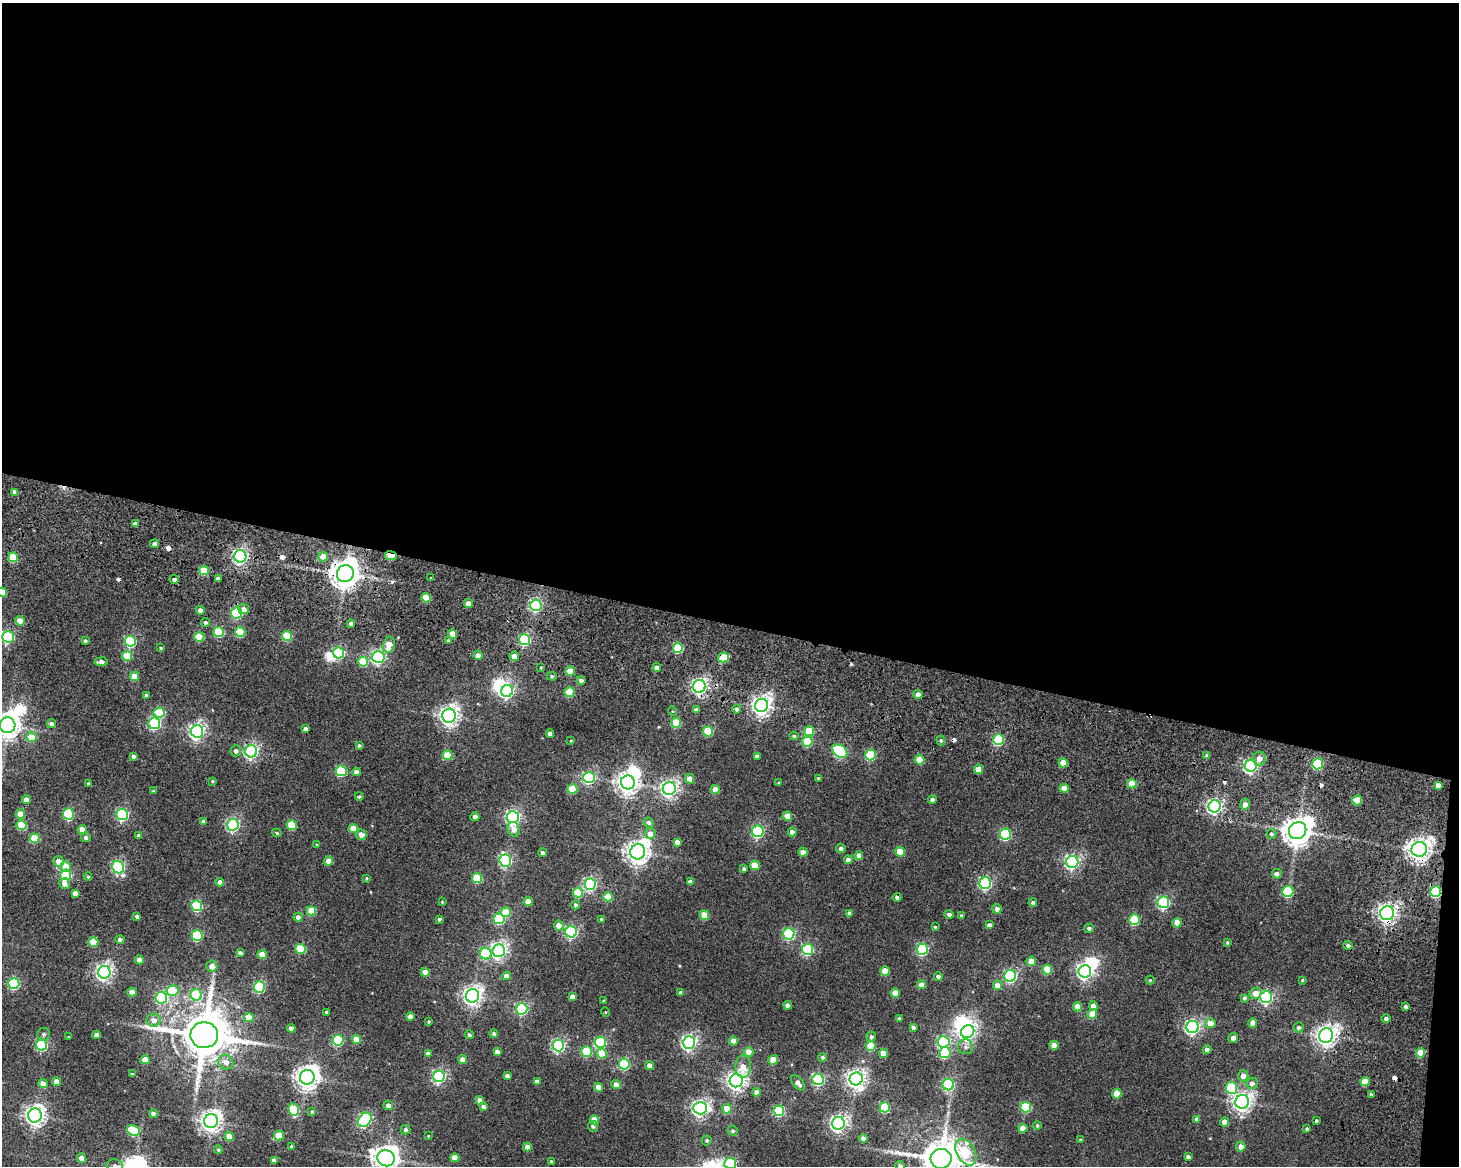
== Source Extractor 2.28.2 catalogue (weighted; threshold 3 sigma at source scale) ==
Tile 3 of 3 x 4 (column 3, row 1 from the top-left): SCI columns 3319-4775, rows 3774-4937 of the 5178 x 5131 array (HDU 1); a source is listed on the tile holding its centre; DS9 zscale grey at full resolution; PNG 1461 x 1168 px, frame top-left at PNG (2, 3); each listed source drawn as its Kron ellipse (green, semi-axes under 4 px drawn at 4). Shown black and unused: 54% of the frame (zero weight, under 3 of 4 exposures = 15% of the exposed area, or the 3 px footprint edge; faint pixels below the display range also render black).
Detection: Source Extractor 2.28.2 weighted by HDU 2 'WHT'; one run over the whole footprint, this tile lists its part. Background 0.0143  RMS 0.0071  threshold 0.032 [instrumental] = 3 sigma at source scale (4.5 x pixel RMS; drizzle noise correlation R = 1.50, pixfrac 1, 0.05/0.05 arcsec/px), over >= 5 px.
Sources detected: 384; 7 inside a brighter object's white glare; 10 cosmic-ray / hot-pixel residue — neither listed nor drawn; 1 inside a brighter listed object's ellipse — not listed separately; the other 366 listed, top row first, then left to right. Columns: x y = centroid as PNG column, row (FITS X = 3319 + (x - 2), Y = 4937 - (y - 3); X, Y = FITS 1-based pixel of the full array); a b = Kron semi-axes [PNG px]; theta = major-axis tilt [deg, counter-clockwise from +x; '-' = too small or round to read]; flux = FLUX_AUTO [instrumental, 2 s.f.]
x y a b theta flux
15 492 4 4 - 3.2
135 524 4 4 - 4.1
155 544 4 4 - 2.7
240 556 6 6 - 180
391 556 6 3 -8 19
13 557 5 4 - 25
323 557 5 4 - 10
204 570 5 4 - 22
345 574 8 8 - 970
431 578 3 3 - 0.85
174 579 5 4 - 1.7
218 579 4 4 - 2.6
2 592 5 4 - 9.4
426 598 5 4 - 17
469 603 4 4 - 6
536 605 6 5 - 85
244 609 5 5 - 3.5
200 610 4 4 - 3
237 613 5 5 - 58
20 621 4 4 - 9
205 622 4 4 - 1.2
351 624 4 4 - 2.8
219 632 5 5 - 33
240 632 5 5 - 23
453 634 4 4 - 12
287 636 5 5 - 24
8 637 5 5 - 71
199 637 5 4 - 21
525 640 5 5 - 73
85 641 3 3 - 0.87
130 641 5 5 - 58
448 641 4 4 - 1.3
389 645 8 6 78 8.1
161 648 4 3 - 0.71
678 648 5 5 - 34
339 653 5 5 - 64
478 655 4 4 - 3.6
127 656 5 5 - 22
514 656 5 4 - 5.4
378 657 6 6 - 130
723 657 5 5 - 20
101 662 6 4 8 3.1
363 662 5 5 - 24
541 667 4 3 - 0.67
657 668 4 4 - 4
570 671 5 4 - 14
134 676 5 4 - 11
552 676 5 4 - 0.97
581 680 4 4 - 2.5
699 686 6 6 - 200
507 691 6 6 - 120
570 692 5 5 - 22
147 695 4 4 - 2.1
918 695 4 4 - 4.4
762 705 7 6 - 350
737 709 4 4 - 1.9
696 710 4 4 - 2.8
672 711 5 3 - 0.6
159 713 5 5 - 32
449 716 7 6 - 330
154 723 6 5 - 84
676 723 5 5 - 24
51 724 4 4 - 1.7
8 725 8 7 - 620
306 729 4 4 - 3.3
197 731 6 6 - 200
708 731 5 5 - 29
809 731 5 5 - 23
550 733 4 4 - 2.7
794 736 4 4 - 0.93
32 737 5 5 - 15
941 740 5 4 - 0.94
998 740 5 5 - 57
571 741 4 2 - 0.45
807 742 5 5 - 25
359 745 3 3 - 1.1
236 751 5 5 - 1.8
251 751 6 6 - 150
840 751 8 6 -38 80
447 755 5 5 - 19
870 755 5 5 - 44
134 756 4 4 - 2.1
757 756 4 4 - 2.6
1207 756 4 3 - 1.4
1259 758 7 7 - 4.3
919 759 5 5 - 13
1063 763 4 4 - 12
1318 764 5 5 - 51
1251 766 6 6 - 150
978 769 5 4 - 12
341 771 5 5 - 44
356 772 4 4 - 3.5
589 778 6 5 - 88
818 778 3 2 - 0.71
690 779 5 4 - 6.4
213 781 4 3 - 0.78
628 782 7 7 - 450
779 783 3 2 - 0.65
89 784 3 3 - 1.2
1132 784 5 4 - 16
1438 785 4 4 - 3
669 788 6 6 - 220
1064 788 5 4 - 7.4
572 789 5 5 - 20
715 789 4 4 - 8.3
154 791 3 3 - 1.1
359 797 4 4 - 0.75
26 800 4 4 - 4.6
932 800 4 4 - 2.5
1357 800 5 5 - 19
1245 804 5 5 - 4
1215 806 6 6 - 190
20 814 5 4 - 9.2
68 814 6 5 - 45
122 814 6 5 - 91
787 816 4 4 - 11
475 817 4 4 - 3.1
513 817 6 6 - 160
204 822 4 4 - 2.9
649 823 5 5 - 2
22 825 5 5 - 25
233 825 6 6 - 110
292 825 5 5 - 26
353 828 5 4 - 11
82 829 4 4 - 9
514 829 7 6 - 4.9
758 831 6 6 - 91
1298 831 9 8 - 920
792 832 4 4 - 2.8
277 833 5 4 - 0.87
650 833 6 5 - 4.5
1005 834 5 5 - 63
1271 834 5 4 - 1.3
138 835 4 4 - 1.3
361 835 5 5 - 5
86 837 5 4 - 1.7
34 838 5 4 - 22
677 842 4 4 - 3.7
317 845 4 3 - 0.77
841 848 4 4 - 2.1
1419 849 8 7 - 510
638 852 8 7 - 510
803 852 4 4 - 4.8
900 852 5 5 - 18
543 853 4 4 - 1.9
859 856 4 4 - 5.7
848 860 4 4 - 3.6
58 861 5 5 - 6.7
329 861 4 4 - 7
505 861 6 5 - 92
1072 862 6 6 - 160
755 865 5 4 - 14
66 866 5 5 - 8.7
118 867 6 5 - 98
744 869 4 3 - 1.4
1277 874 5 4 - 2
66 875 5 5 - 49
88 877 4 3 - 0.79
366 878 4 3 - 0.73
477 878 5 5 - 27
220 882 4 4 - 5.5
690 882 4 4 - 3.4
985 883 6 5 - 99
64 884 5 5 - 3.7
590 884 6 6 - 120
1288 891 5 5 - 53
1436 891 5 5 - 59
75 893 4 4 - 3.2
578 893 5 5 - 20
608 897 5 4 - 16
897 897 4 4 - 1.5
528 901 4 4 - 10
442 902 3 3 - 0.61
1033 902 4 4 - 1.6
1163 902 6 5 - 100
576 905 4 4 - 1.4
197 906 5 5 - 53
997 909 4 4 - 3.4
311 911 5 4 - 17
506 912 5 5 - 19
849 913 4 4 - 1.9
1387 913 7 7 - 280
949 914 4 4 - 2.2
704 915 5 4 - 18
961 915 4 3 - 0.82
137 916 4 3 - 1.4
298 917 4 4 - 2.3
439 919 3 3 - 1.4
499 919 5 5 - 42
602 919 4 3 - 1.3
1134 920 5 5 - 41
1177 923 5 4 - 9.9
559 925 5 5 - 5.8
989 925 4 4 - 2.8
935 927 3 3 - 0.71
1089 928 5 4 - 1.3
571 932 5 5 - 110
789 934 6 5 - 72
197 935 5 5 - 51
120 939 4 4 - 2.1
93 942 5 5 - 19
1227 942 3 2 - 0.74
1348 945 4 4 - 1.5
301 949 5 5 - 30
808 949 5 5 - 66
922 949 5 5 - 77
499 951 6 6 - 210
240 953 4 3 - 1.4
262 954 4 4 - 11
486 954 6 5 - 48
139 960 4 4 - 4
1031 961 5 4 - 11
212 966 5 5 - 4.8
1047 970 5 5 - 21
885 971 4 4 - 12
1085 971 6 6 - 210
104 972 6 6 - 220
425 972 4 4 - 7.7
506 976 4 4 - 4.3
1010 976 6 6 - 110
938 977 4 4 - 3.4
1150 980 4 4 - 0.66
1302 980 4 3 - 0.56
14 984 5 5 - 67
922 985 4 4 - 6
997 985 5 4 - 6.3
259 987 6 5 - 61
172 990 6 5 - 18
132 992 4 4 - 6
681 993 4 3 - 1.8
895 993 4 4 - 11
1256 993 6 5 - 6.1
196 995 5 5 - 44
472 996 7 6 - 320
573 997 4 4 - 4.5
1266 997 6 6 - 120
161 998 6 5 - 60
1244 998 4 4 - 1.4
604 1001 3 2 - 0.81
788 1005 4 4 - 2.8
1093 1006 4 4 - 4.3
1406 1006 4 4 - 1.3
1077 1007 4 4 - 11
522 1009 5 5 - 79
327 1012 3 3 - 1.2
605 1012 5 3 - 0.58
1092 1014 5 5 - 15
249 1017 4 4 - 12
410 1017 4 4 - 4.8
899 1018 4 4 - 1.2
1386 1018 4 4 - 1.7
154 1020 7 6 - 4.4
429 1022 3 2 - 0.65
1210 1023 5 5 - 7.7
1253 1023 4 4 - 5.4
1193 1027 6 6 - 170
1298 1027 5 5 - 1.6
291 1028 4 4 - 3.8
913 1028 4 3 - 1.6
968 1032 7 6 - 240
494 1033 4 4 - 1.1
44 1034 6 6 - 1.6
96 1035 4 4 - 3.2
204 1035 14 13 - 3400
469 1035 5 4 - 1.4
1326 1035 7 7 - 410
68 1037 3 2 - 0.45
871 1037 5 5 - 1.5
1233 1038 5 4 - 2.9
356 1039 4 4 - 12
338 1040 5 5 - 49
733 1041 4 4 - 7.8
600 1042 6 5 - 63
689 1042 6 6 - 180
944 1042 6 5 - 97
41 1045 5 5 - 68
558 1045 6 6 - 120
1054 1045 4 4 - 8.2
871 1046 5 5 - 23
966 1047 7 7 - 2.6
1207 1050 4 4 - 3
587 1051 5 5 - 36
497 1052 4 4 - 3.8
749 1052 4 4 - 11
884 1053 4 4 - 12
945 1053 5 5 - 44
1420 1053 5 4 - 15
428 1054 4 4 - 2.9
602 1054 5 5 - 16
823 1057 4 4 - 1.2
145 1060 4 4 - 9.1
463 1060 4 4 - 7.5
773 1060 5 4 - 14
226 1062 8 7 - 4.5
624 1064 5 5 - 61
650 1066 4 4 - 5.1
743 1066 11 7 89 7.8
132 1074 3 3 - 0.7
439 1076 6 6 - 110
507 1076 4 3 - 2
1243 1076 5 5 - 3.8
307 1077 7 7 - 570
856 1079 6 6 - 290
818 1080 5 5 - 82
736 1081 6 6 - 310
1365 1081 5 4 - 14
57 1082 4 4 - 7.2
537 1082 4 4 - 3.3
798 1083 9 5 -50 3.3
1252 1083 6 5 - 2.5
43 1084 4 4 - 5.6
616 1085 5 4 - 5.4
948 1085 5 5 - 79
599 1087 4 4 - 8.1
1231 1088 6 5 - 45
757 1092 4 4 - 3.5
1117 1094 5 4 - 14
1371 1095 4 3 - 1.2
480 1100 4 4 - 3.8
1242 1102 7 6 - 310
388 1105 5 5 - 4
483 1107 4 4 - 2.5
885 1107 5 5 - 40
1026 1107 5 5 - 48
700 1108 7 6 - 220
727 1109 5 4 - 9.8
294 1110 6 5 - 39
312 1111 3 3 - 0.64
779 1111 5 5 - 57
153 1114 4 4 - 3.2
35 1116 7 7 - 360
1197 1119 4 4 - 3.3
365 1120 8 6 52 100
595 1120 4 4 - 12
211 1121 7 7 - 390
1316 1121 3 3 - 0.94
1225 1122 4 4 - 7
838 1123 6 6 - 240
1037 1125 4 3 - 0.89
593 1126 5 5 - 1.5
1023 1128 4 4 - 8.1
1307 1129 4 3 - 0.9
133 1130 7 5 -21 32
405 1130 5 5 - 1.4
733 1131 5 5 - 1.2
279 1136 5 4 - 16
428 1136 3 2 - 0.51
229 1137 4 4 - 12
863 1139 4 4 - 5.1
707 1140 5 5 - 1.1
1080 1140 3 3 - 0.52
1241 1146 5 4 - 3.8
292 1147 3 3 - 1.3
527 1147 4 4 - 5.6
218 1150 4 4 - 0.95
966 1152 14 9 -61 31
1188 1157 4 4 - 2.2
81 1158 4 4 - 4.5
386 1158 9 8 - 700
455 1158 4 4 - 8.6
941 1159 10 10 - 2300
274 1160 4 4 - 3.3
551 1161 4 3 - 0.76
730 1163 6 5 - 62
115 1166 8 6 -14 3.1
900 1166 5 4 - 1.2
Overlapping masked pixels (flux is a lower limit): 10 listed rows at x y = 391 556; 345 574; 678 648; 723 657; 699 686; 1251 766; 1298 831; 1419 849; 1436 891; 1387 913
Isophote crosses this tile's border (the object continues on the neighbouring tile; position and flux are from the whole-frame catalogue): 7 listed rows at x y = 2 592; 8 725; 386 1158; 941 1159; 730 1163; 115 1166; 900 1166